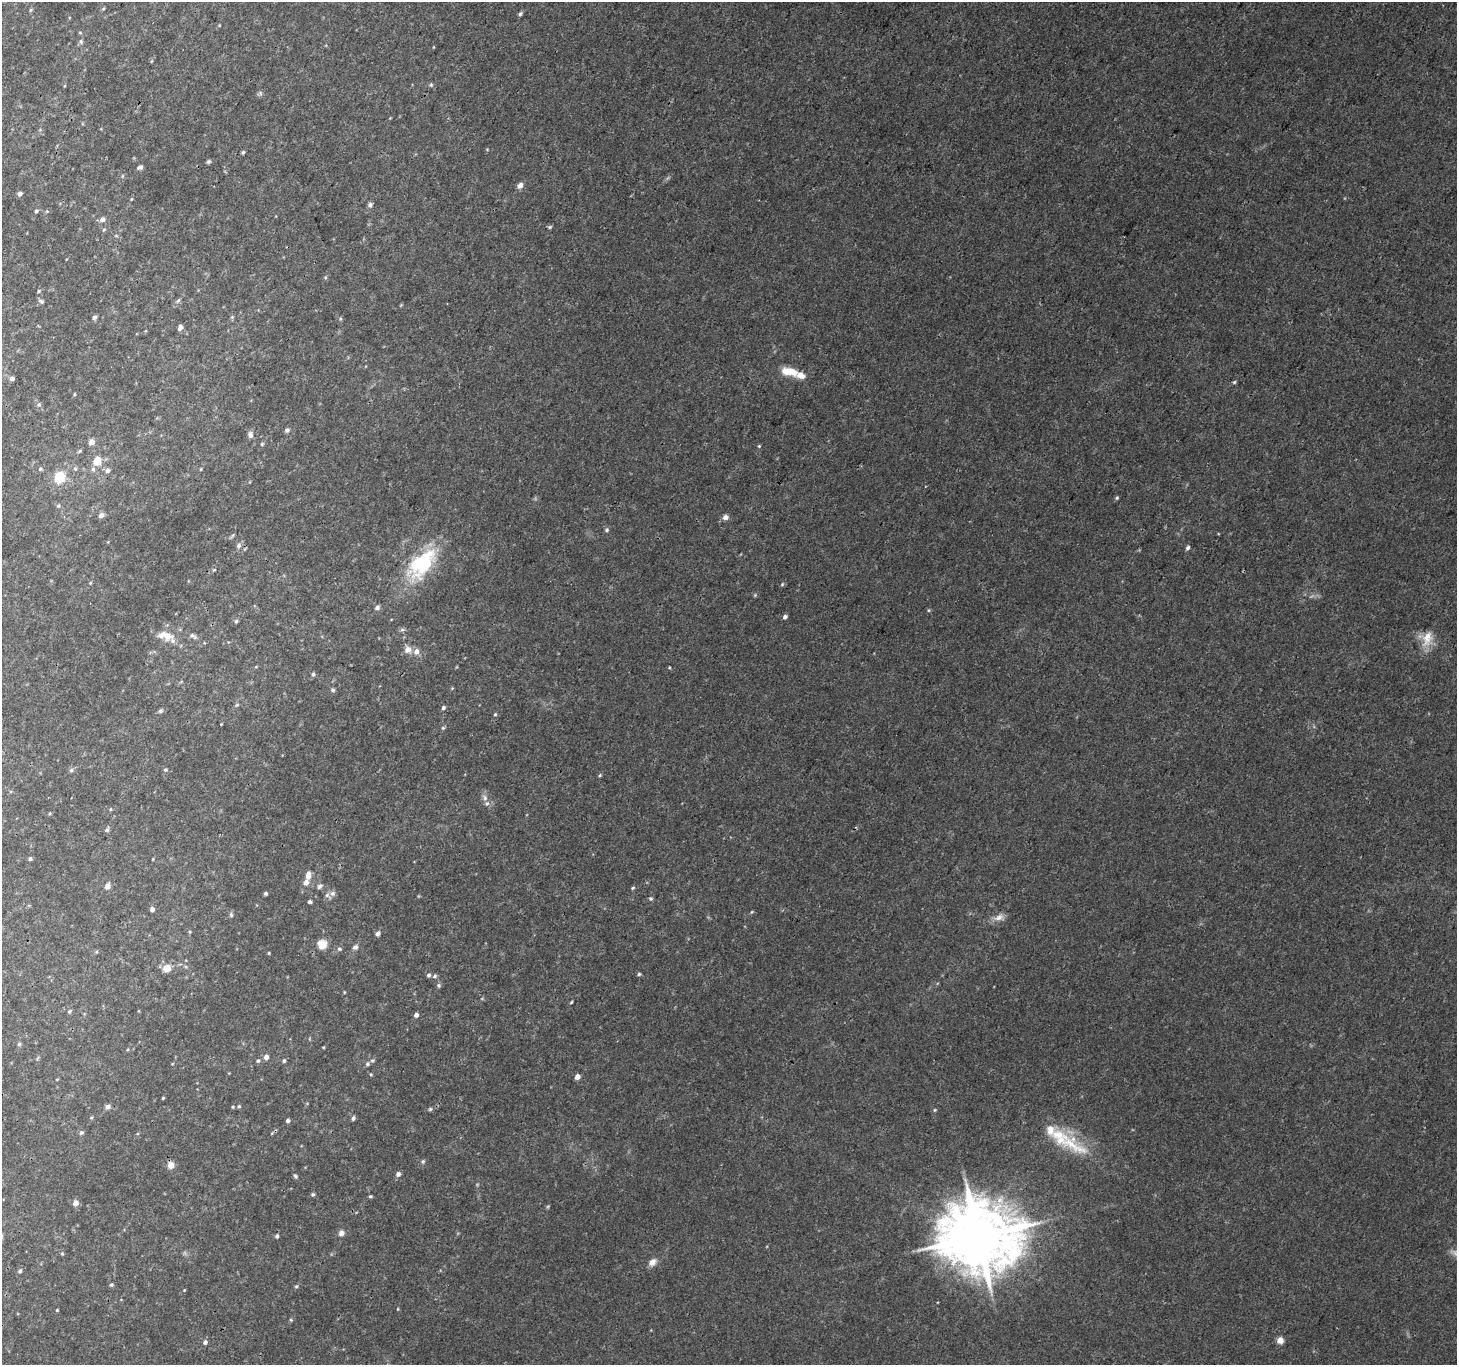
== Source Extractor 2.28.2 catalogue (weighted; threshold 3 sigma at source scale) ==
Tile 10 of 4 x 4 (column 2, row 3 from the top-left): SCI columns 1458-2912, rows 1561-2923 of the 5829 x 5913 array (HDU 1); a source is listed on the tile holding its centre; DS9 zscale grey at full resolution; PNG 1459 x 1367 px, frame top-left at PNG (2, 2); no overlay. Shown black and unused: <1% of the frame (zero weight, under 3 of 4 exposures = <1% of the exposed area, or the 3 px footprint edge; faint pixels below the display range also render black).
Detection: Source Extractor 2.28.2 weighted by HDU 2 'WHT'; one run over the whole footprint, this tile lists its part. Background 0.00503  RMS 0.0022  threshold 0.0099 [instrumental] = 3 sigma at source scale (4.5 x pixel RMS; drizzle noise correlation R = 1.50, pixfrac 1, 0.0396/0.0396 arcsec/px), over >= 5 px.
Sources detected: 164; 1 too faint to see at this stretch — not listed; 6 inside a brighter listed object's ellipse — not listed separately; the other 157 listed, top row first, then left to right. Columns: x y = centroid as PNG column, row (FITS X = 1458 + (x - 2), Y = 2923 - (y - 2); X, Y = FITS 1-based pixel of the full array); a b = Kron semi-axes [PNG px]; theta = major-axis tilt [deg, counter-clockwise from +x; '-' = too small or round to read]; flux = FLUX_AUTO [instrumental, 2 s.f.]
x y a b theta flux
103 8 5 4 - 0.28
31 10 6 4 88 0.28
520 14 6 4 56 0.41
80 33 5 3 - 0.22
81 41 6 5 - 0.44
433 47 4 3 - 0.15
431 85 6 5 - 0.32
64 86 4 3 - 0.18
260 93 6 4 -71 0.39
390 118 3 3 - 0.15
243 152 5 4 - 0.32
209 161 5 5 - 0.36
140 167 6 4 16 0.67
520 185 8 6 59 0.97
20 194 5 4 - 0.87
131 199 5 3 - 0.21
370 205 6 6 - 0.59
36 211 5 4 - 0.39
47 211 6 3 18 0.26
102 219 6 5 - 0.98
550 227 6 4 21 0.33
104 230 6 4 30 0.27
325 277 5 3 - 0.26
39 291 6 4 39 0.27
178 300 8 5 61 0.46
41 301 8 5 -27 0.49
94 317 5 4 - 0.72
232 317 6 4 46 0.3
340 319 5 3 - 0.26
180 327 6 4 73 0.95
789 371 21 10 -10 4
12 378 5 4 - 0.72
1234 382 5 4 - 0.33
74 394 5 3 - 0.22
39 404 6 6 - 0.52
287 430 6 6 - 0.6
250 435 9 7 -79 0.95
91 442 7 6 - 1.2
262 444 5 5 - 0.33
759 446 4 4 - 0.26
80 451 5 4 - 0.34
97 461 9 7 55 3.3
40 469 5 5 - 0.36
75 469 6 5 - 0.41
93 469 7 6 - 0.59
201 469 5 3 - 0.22
107 470 6 5 - 0.9
60 477 10 9 - 6.4
1117 498 5 4 - 0.33
58 506 6 6 - 0.42
101 515 8 6 27 0.79
725 517 7 7 - 0.89
607 530 6 5 - 0.46
233 535 6 4 70 0.35
238 545 8 6 68 0.84
1188 548 5 4 - 0.62
422 564 45 24 48 17
214 570 5 3 - 0.25
90 583 4 3 - 0.21
782 584 6 4 46 0.32
377 608 6 5 - 0.77
929 610 5 4 - 0.25
785 617 5 4 - 0.72
236 621 5 5 - 0.41
402 630 6 5 - 0.43
167 636 16 12 7 3.1
193 636 13 6 -28 0.86
1427 638 20 18 87 3.9
408 649 7 7 - 1.8
416 651 7 6 - 1.3
313 674 5 5 - 0.51
452 688 4 4 - 0.21
333 690 6 5 - 0.46
237 705 6 4 31 0.31
443 707 5 4 - 0.54
160 711 7 5 31 0.47
495 714 5 4 - 0.31
221 724 2 2 - 0.15
443 728 5 4 - 0.31
71 770 6 5 - 0.46
165 770 6 5 - 0.35
600 775 5 4 - 0.28
485 798 9 6 -62 0.92
111 809 5 3 - 0.21
50 813 5 4 - 0.25
107 830 6 6 - 0.48
30 859 5 5 - 0.36
308 875 8 5 81 1.7
306 882 6 5 - 1.5
107 886 8 6 63 1.1
320 886 8 6 44 0.57
633 888 5 4 - 0.29
265 893 4 4 - 0.42
332 893 8 7 - 0.82
651 899 5 5 - 0.38
310 902 4 3 - 0.57
152 909 5 4 - 0.75
752 912 5 4 - 0.24
231 915 7 5 -74 0.43
999 917 16 9 8 1.6
378 934 5 5 - 0.87
322 944 7 7 - 4.1
355 947 8 6 41 0.73
339 949 6 6 - 0.46
96 952 5 4 - 0.27
269 953 4 4 - 0.21
167 968 10 9 - 2
639 974 5 5 - 0.35
429 975 5 5 - 0.53
435 976 6 5 - 0.44
439 985 6 6 - 0.43
344 992 4 3 - 0.19
571 1002 4 3 - 0.25
69 1011 7 5 52 0.37
416 1015 4 4 - 0.98
19 1044 6 5 - 0.32
323 1047 3 3 - 0.18
266 1057 5 5 - 1.1
372 1060 6 4 0 0.32
258 1061 5 5 - 0.38
284 1061 5 4 - 0.4
367 1064 6 5 - 0.52
371 1074 5 4 - 0.24
577 1077 6 5 - 1.1
57 1079 4 3 - 0.17
163 1098 3 3 - 0.22
239 1106 4 4 - 0.28
108 1107 7 6 - 0.7
233 1107 4 3 - 0.23
430 1109 5 5 - 0.32
935 1110 4 4 - 0.25
353 1118 6 4 71 0.51
288 1120 4 4 - 0.6
81 1133 6 5 - 0.48
272 1133 5 3 - 0.22
1071 1144 63 15 -29 11
423 1161 6 5 - 0.42
171 1165 7 6 - 1.8
398 1174 5 5 - 0.81
295 1176 7 4 -59 0.43
313 1194 5 5 - 0.38
370 1196 4 4 - 0.32
75 1203 6 5 - 1.4
341 1233 8 7 - 0.97
277 1236 5 5 - 0.5
978 1237 22 20 8 2000
62 1254 5 4 - 0.27
652 1262 11 8 39 1.5
20 1271 5 4 - 0.44
111 1285 5 4 - 0.39
296 1286 5 4 - 0.31
184 1290 4 3 - 0.18
398 1309 4 3 - 0.17
57 1310 3 3 - 0.22
291 1320 5 4 - 0.24
1280 1340 6 6 - 1.9
205 1342 6 5 - 0.67